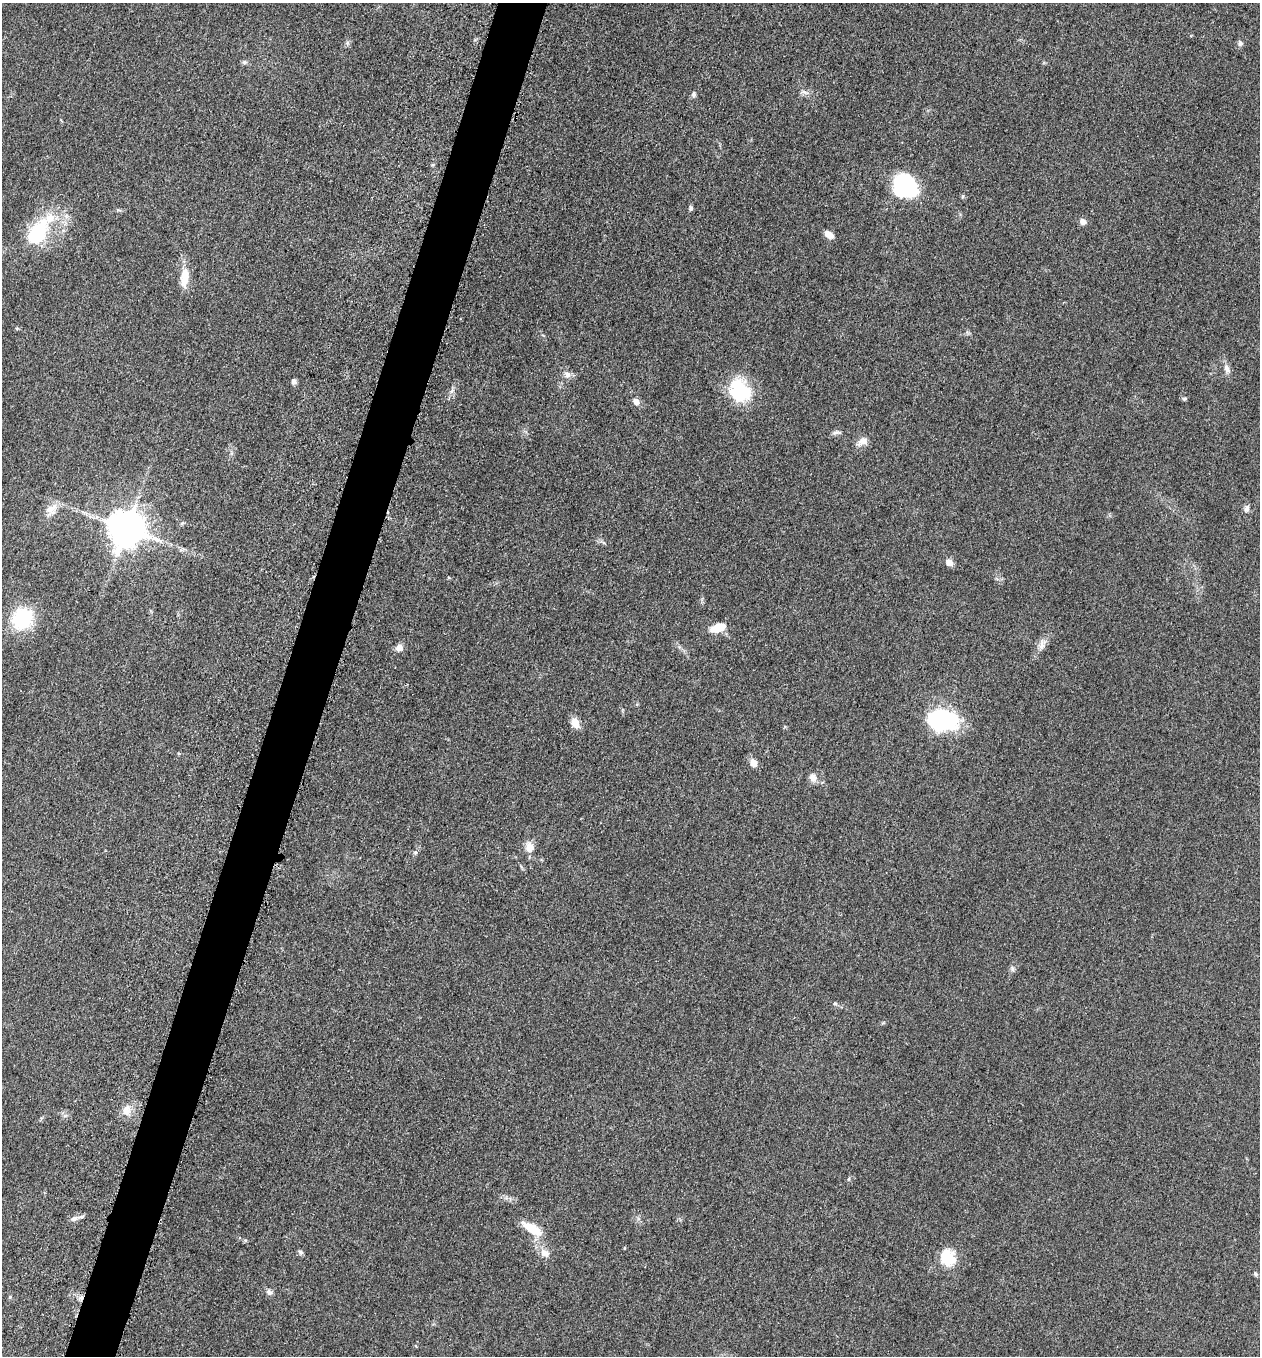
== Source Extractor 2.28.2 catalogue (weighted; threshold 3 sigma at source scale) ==
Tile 7 of 4 x 4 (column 3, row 2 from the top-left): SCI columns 2713-3970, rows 2724-4077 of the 5506 x 5462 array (HDU 1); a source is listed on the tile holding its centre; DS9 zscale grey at full resolution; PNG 1262 x 1358 px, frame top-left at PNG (2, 3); no overlay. Shown black and unused: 4% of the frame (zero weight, under 3 of 5 exposures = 4% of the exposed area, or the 3 px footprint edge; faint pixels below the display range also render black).
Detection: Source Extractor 2.28.2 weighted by HDU 2 'WHT'; one run over the whole footprint, this tile lists its part. Background 0.0602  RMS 0.0063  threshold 0.0282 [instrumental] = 3 sigma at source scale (4.5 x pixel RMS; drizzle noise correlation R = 1.50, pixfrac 1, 0.05/0.05 arcsec/px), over >= 5 px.
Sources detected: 46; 1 inside a brighter listed object's ellipse — not listed separately; the other 45 listed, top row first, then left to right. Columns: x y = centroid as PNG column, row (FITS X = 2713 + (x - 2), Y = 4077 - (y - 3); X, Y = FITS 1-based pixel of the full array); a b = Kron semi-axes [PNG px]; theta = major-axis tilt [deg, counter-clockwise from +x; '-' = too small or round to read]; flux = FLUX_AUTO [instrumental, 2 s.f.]
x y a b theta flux
1240 43 8 7 - 1.8
245 62 7 5 -20 1.3
804 92 13 4 -19 2.1
694 94 7 6 - 1.5
906 186 22 17 -40 69
691 208 7 5 82 1.3
1083 221 8 7 - 2.8
37 233 38 21 60 39
829 234 11 7 -34 4.7
185 277 26 10 84 11
1227 369 13 8 -69 3.3
567 374 11 8 -64 3.3
294 381 6 5 - 2.3
740 391 25 21 -51 40
1185 399 6 5 - 1
636 402 9 7 -47 3.3
836 432 12 5 15 1.9
862 442 17 10 26 4.6
51 509 19 13 29 7.4
1246 509 10 7 72 2.4
182 523 6 4 45 0.94
126 528 10 10 - 1700
950 562 9 7 -35 3.6
449 578 5 3 - 0.56
22 619 20 18 60 42
718 628 17 9 17 11
1042 645 18 7 77 4.5
399 648 9 8 - 3.8
943 719 27 20 -6 72
575 723 10 8 -64 7.3
754 763 10 7 -52 4.9
813 777 11 9 -83 4.1
529 847 13 11 -75 6.2
415 852 6 4 1 0.97
1012 969 8 5 -72 1.4
835 1004 6 4 -1 0.9
127 1110 17 12 89 6.4
849 1179 6 4 71 0.78
74 1218 9 6 29 2.5
533 1229 25 9 -31 15
300 1252 7 6 - 1.4
545 1253 15 11 -31 5.6
948 1257 22 18 -67 17
1255 1274 6 5 - 1.1
269 1292 9 7 -39 2.1